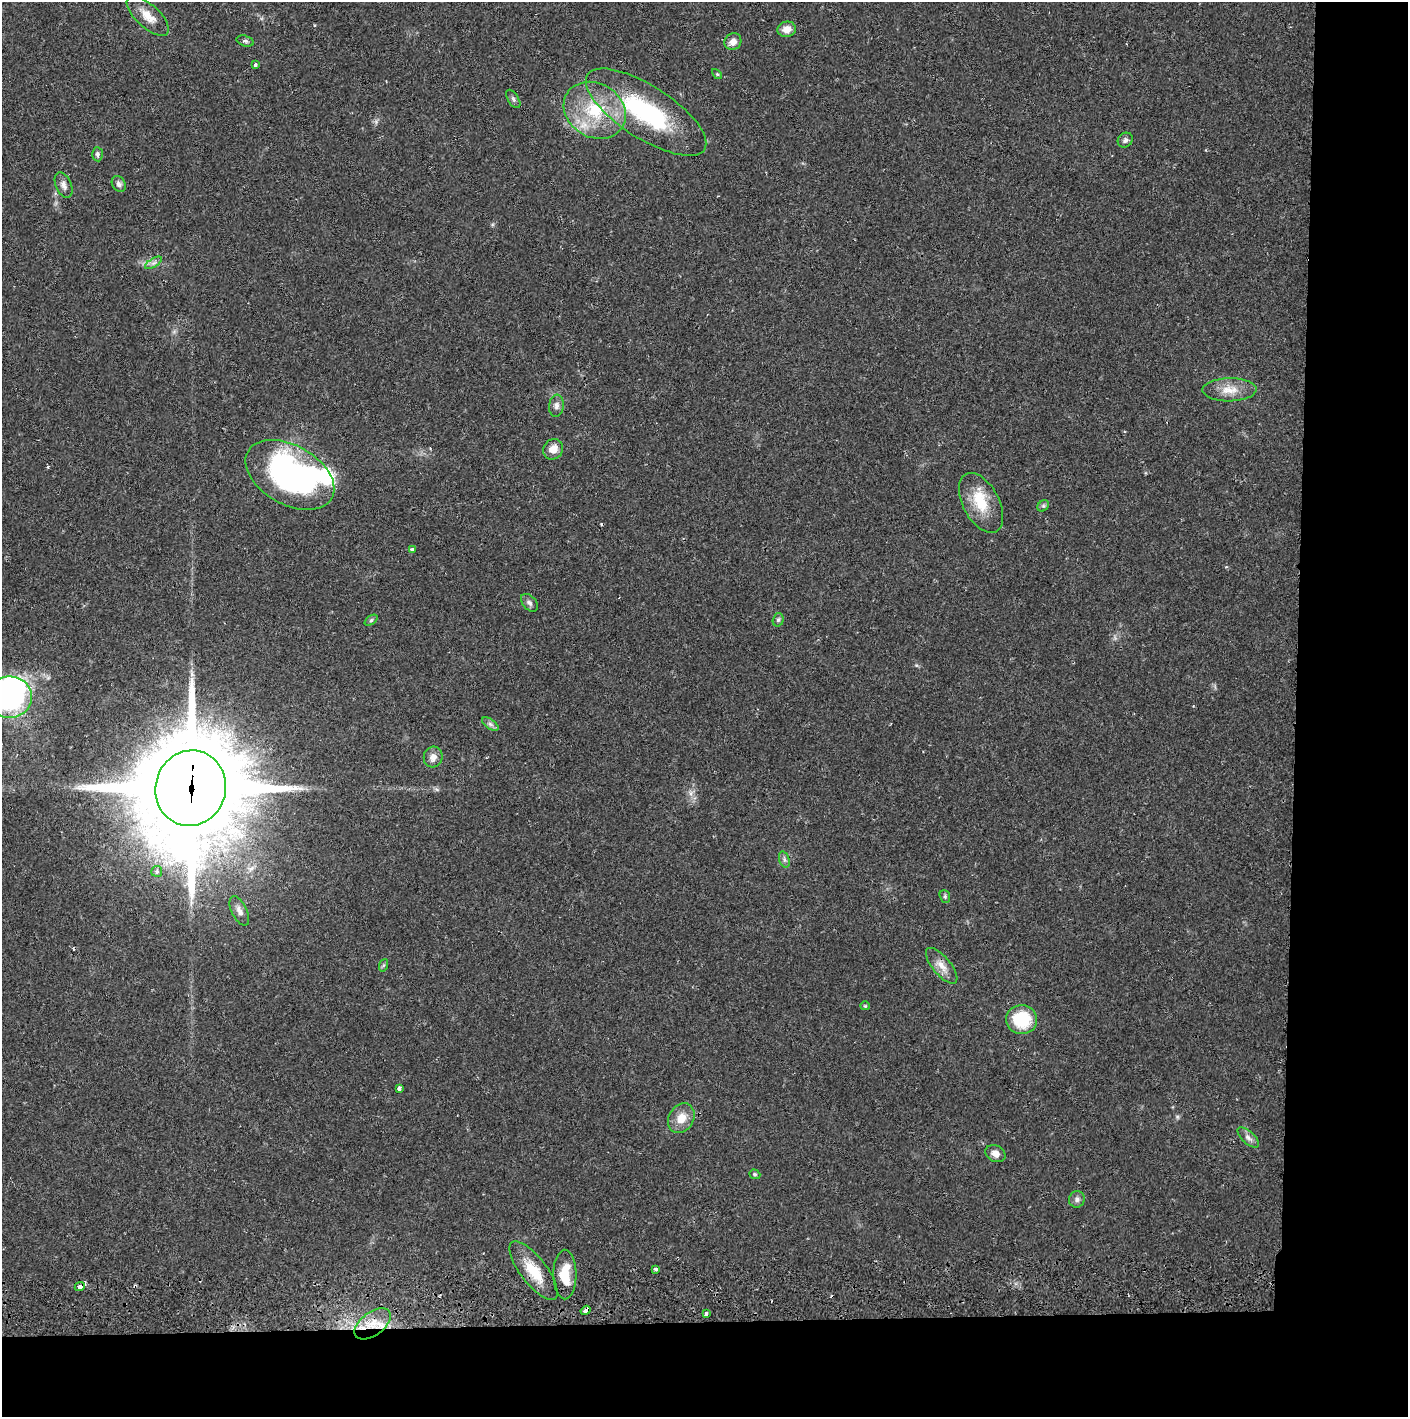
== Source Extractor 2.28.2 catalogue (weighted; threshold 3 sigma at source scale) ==
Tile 9 of 3 x 3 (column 3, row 3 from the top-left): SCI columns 2816-4221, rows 56-1470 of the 4229 x 4360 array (HDU 1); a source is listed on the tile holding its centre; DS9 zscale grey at full resolution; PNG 1410 x 1419 px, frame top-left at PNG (2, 2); each listed source drawn as its Kron ellipse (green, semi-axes under 4 px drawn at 4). Shown black and unused: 14% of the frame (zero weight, under 2 of 3 exposures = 3% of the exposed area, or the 3 px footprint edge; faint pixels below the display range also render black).
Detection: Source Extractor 2.28.2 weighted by HDU 2 'WHT'; one run over the whole footprint, this tile lists its part. Background 0.0213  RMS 0.0035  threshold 0.0156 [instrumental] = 3 sigma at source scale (4.5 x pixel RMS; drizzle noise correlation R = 1.50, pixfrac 1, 0.05/0.05 arcsec/px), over >= 5 px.
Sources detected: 57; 2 inside a brighter object's white glare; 4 cosmic-ray / hot-pixel residue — neither listed nor drawn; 2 inside a brighter listed object's ellipse — not listed separately; the other 49 listed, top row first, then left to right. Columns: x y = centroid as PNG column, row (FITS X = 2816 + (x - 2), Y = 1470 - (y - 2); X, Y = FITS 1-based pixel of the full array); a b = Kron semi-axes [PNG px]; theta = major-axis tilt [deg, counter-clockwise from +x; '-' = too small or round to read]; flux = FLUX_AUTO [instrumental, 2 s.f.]
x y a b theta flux
148 16 26 11 -43 5.2
787 29 9 7 11 3.4
245 41 9 5 -16 0.72
733 42 9 8 - 2.5
255 64 4 3 - 0.65
717 74 6 4 -45 0.41
513 99 10 5 -58 0.97
595 110 32 27 -32 22
646 112 69 26 -33 47
1125 140 8 7 - 1.1
98 154 7 5 -86 0.8
119 184 8 6 -59 1.3
64 185 14 7 -67 1.8
154 263 9 4 31 1.1
1229 390 27 11 1 5.6
556 406 11 7 83 1.6
553 449 11 9 49 3.4
290 475 48 29 -29 94
981 503 32 18 -62 11
1043 506 6 5 - 0.64
412 550 4 4 - 2.1
529 603 10 6 -48 1.2
371 620 7 4 37 0.52
778 620 7 5 74 0.75
9 697 23 20 0 60
490 724 10 5 -36 0.99
433 757 10 9 - 2.4
191 788 38 35 75 8300
784 860 8 5 -71 0.94
157 871 5 5 - 0.66
945 896 6 5 - 0.65
239 911 16 7 -63 2.2
384 965 6 4 70 0.56
942 966 22 9 -50 3.6
865 1006 5 4 - 0.38
1022 1020 15 14 - 15
399 1088 4 3 - 1.1
681 1118 15 12 60 5
1248 1137 13 6 -43 1.6
995 1154 10 8 -28 2.2
755 1174 6 4 -21 0.52
1077 1199 8 7 - 1.3
655 1269 3 3 - 1.3
533 1271 35 13 -52 10
565 1274 25 11 -90 8
80 1286 5 3 - 2.8
586 1310 5 3 - 3.9
706 1314 4 3 - 3.8
373 1324 21 11 37 7.1
Overlapping masked pixels (flux is a lower limit): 5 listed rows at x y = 191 788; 533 1271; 80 1286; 586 1310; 373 1324
Isophote crosses this tile's border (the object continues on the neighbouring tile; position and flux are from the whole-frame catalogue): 1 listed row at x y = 9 697